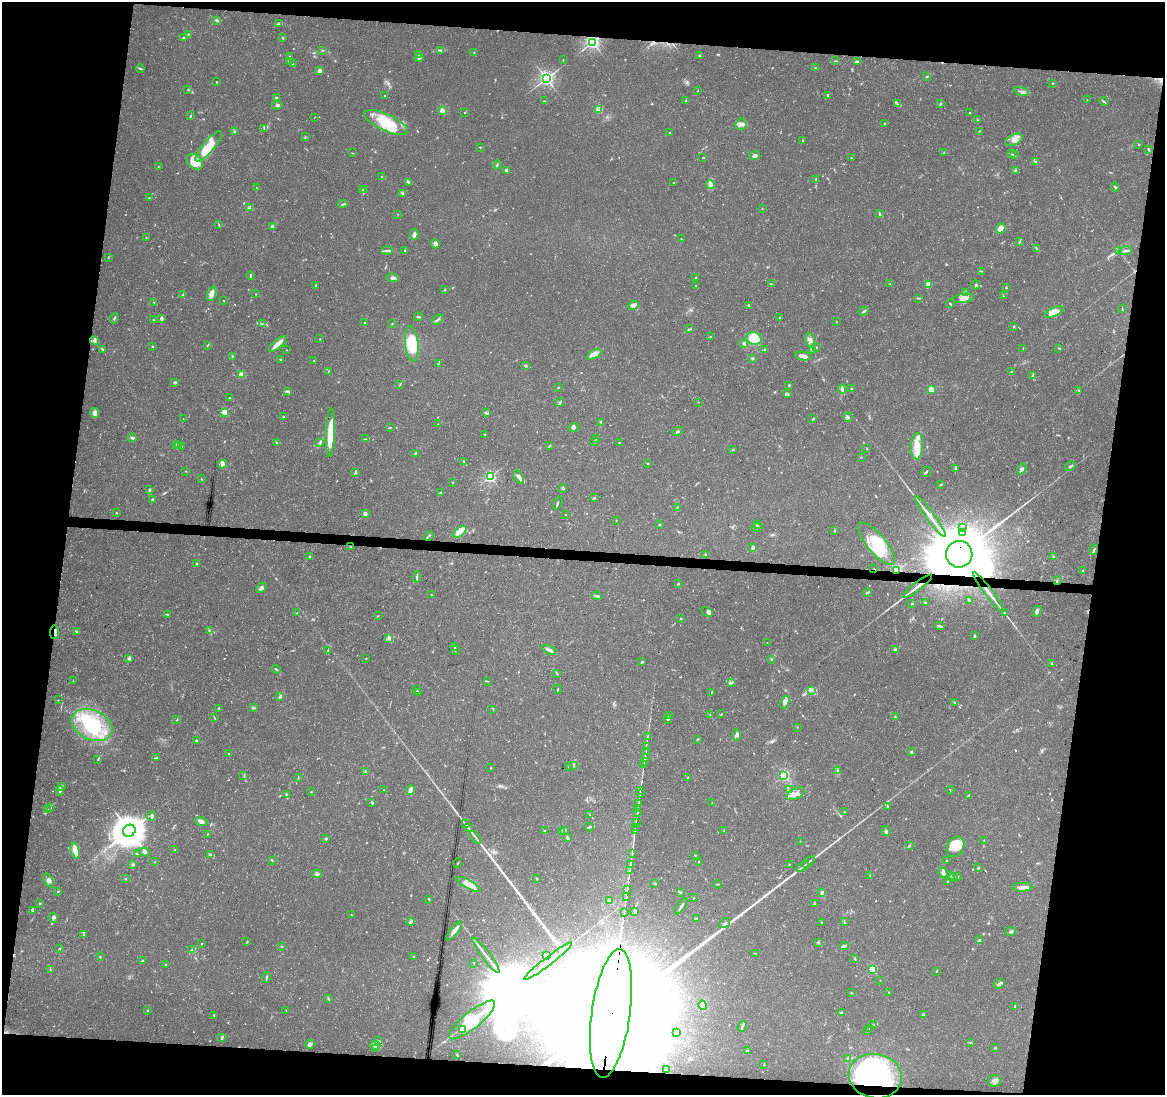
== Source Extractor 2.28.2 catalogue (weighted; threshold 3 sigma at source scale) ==
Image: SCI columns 10-4661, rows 285-4655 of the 4661 x 4881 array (HDU 1 of 3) = the unmasked area's bounding box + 8 px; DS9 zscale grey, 4 x 4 block average (1 PNG px = mean of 4 x 4 image px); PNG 1167 x 1097 px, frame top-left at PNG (2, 2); each listed source drawn as its Kron ellipse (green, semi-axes under 4 px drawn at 4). Shown black and unused: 18% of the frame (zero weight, under 3 of 5 exposures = <1% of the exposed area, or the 3 px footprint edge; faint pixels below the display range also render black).
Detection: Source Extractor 2.28.2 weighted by HDU 2 'WHT'. Background 0.0267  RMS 0.0022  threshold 0.00997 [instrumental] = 3 sigma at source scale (4.5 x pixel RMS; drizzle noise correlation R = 1.50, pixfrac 1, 0.0396/0.0396 arcsec/px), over >= 5 px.
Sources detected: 824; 20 too faint to see at this stretch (4 x 4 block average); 19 inside a brighter object's white glare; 8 cosmic-ray / hot-pixel residue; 2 long thin detections or spike segments (spike, bleed or trail) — neither listed nor drawn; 31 coinciding with a brighter row at this scale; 60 inside a brighter listed object's ellipse — not listed separately; of the other 684, all 500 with FLUX_AUTO >= 0.613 (the completeness limit of this list) listed and drawn (184 fainter detections not listed), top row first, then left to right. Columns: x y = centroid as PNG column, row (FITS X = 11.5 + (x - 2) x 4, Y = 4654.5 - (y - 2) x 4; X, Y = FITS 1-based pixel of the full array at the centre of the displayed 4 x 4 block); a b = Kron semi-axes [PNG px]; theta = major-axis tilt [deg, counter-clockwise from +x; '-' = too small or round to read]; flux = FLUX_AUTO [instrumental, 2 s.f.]
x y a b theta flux
217 20 3 2 - 2.9
278 23 3 2 - 2
188 34 3 2 - 0.84
183 38 3 2 - 1.6
282 38 2 2 - 1.5
592 42 2 2 - 500
323 50 3 2 - 1.1
441 50 3 2 - 0.94
474 53 2 2 - 1
418 54 2 2 - 1.4
700 55 2 2 - 1.7
290 56 2 2 - 0.64
419 58 4 2 - 3.2
563 60 2 2 - 0.77
290 61 3 2 - 2.7
836 61 2 2 - 1.2
857 62 4 2 - 4
293 64 2 2 - 0.75
140 68 4 2 - 1.9
815 68 3 2 - 0.97
320 71 4 4 - 4.2
927 77 3 2 - 2.2
546 78 2 2 - 540
216 82 2 2 - 2
1052 83 2 2 - 0.64
188 90 3 2 - 0.9
697 91 2 2 - 0.73
1022 91 7 2 -17 3.7
828 95 2 2 - 5
385 96 2 2 - 1.5
277 98 3 2 - 5.3
686 100 2 2 - 1.7
1087 100 2 2 - 0.74
544 101 3 2 - 0.76
1104 102 5 2 - 1.9
897 104 3 2 - 1.6
940 104 3 2 - 1.8
277 105 5 4 - 3.2
599 109 2 2 - 70
443 110 4 2 - 2.3
465 113 2 2 - 0.76
969 113 2 2 - 0.84
190 116 4 2 - 1.1
314 117 2 2 - 0.64
978 120 2 2 - 0.91
386 122 23 8 -24 48
884 123 2 2 - 0.89
741 124 6 5 - 6.4
264 129 2 2 - 0.69
234 131 2 2 - 0.94
979 131 2 2 - 0.81
669 133 3 2 - 1
305 136 3 2 - 1.1
803 140 2 2 - 1.5
1014 140 9 5 27 9.5
1139 144 2 2 - 0.88
209 146 19 5 50 45
480 147 3 2 - 0.77
1148 149 4 2 - 1.5
944 152 3 2 - 1.1
352 153 3 2 - 0.81
1011 154 3 2 - 1.5
1014 155 3 2 - 2
755 156 5 3 - 6.2
703 158 3 2 - 1.1
851 158 2 2 - 0.83
195 162 9 6 -45 28
1035 162 3 2 - 1.1
497 165 4 2 - 2.1
158 166 2 2 - 0.9
506 170 2 2 - 3.9
1015 170 4 2 - 1.4
382 177 4 2 - 2.2
816 180 3 2 - 1.1
408 182 4 2 - 1.8
674 183 2 2 - 1
710 184 4 3 - 3.9
1115 187 4 2 - 1.6
256 188 2 2 - 0.71
365 189 2 2 - 1
363 190 3 2 - 2
402 193 2 2 - 3.4
149 198 3 2 - 0.95
343 204 5 2 - 1.7
250 208 3 2 - 9.4
762 209 2 2 - 0.65
397 214 2 2 - 0.71
879 214 4 2 - 1.8
219 225 3 2 - 0.87
272 226 2 2 - 6.9
1001 228 5 4 - 17
414 234 5 3 - 6.5
146 237 2 2 - 0.75
681 239 2 2 - 0.88
1019 242 3 2 - 1.6
435 244 4 3 - 6.4
1036 248 4 2 - 1.6
405 250 2 2 - 1.1
1118 250 3 2 - 1.1
387 251 6 3 4 3.4
1125 251 7 2 8 3
108 258 2 2 - 0.63
981 271 2 2 - 0.67
250 276 4 2 - 2.8
393 278 6 4 -12 3.9
696 278 3 2 - 0.69
771 284 3 2 - 0.71
890 284 2 2 - 0.72
928 284 3 3 - 4.6
316 285 2 2 - 4.2
976 285 4 2 - 2
696 286 2 2 - 0.76
1006 288 2 2 - 1.3
444 290 3 2 - 1.3
966 292 3 2 - 1.9
212 294 8 4 73 11
255 294 2 2 - 0.66
183 295 4 2 - 1.4
1003 295 3 2 - 0.66
919 298 3 2 - 1.3
963 298 10 4 7 10
223 301 2 2 - 0.99
154 302 2 2 - 0.68
950 304 3 2 - 1.6
633 305 5 4 - 7.9
748 305 3 2 - 1.9
1122 308 4 2 - 0.79
863 311 5 2 - 1.9
1054 312 10 4 22 18
418 317 4 2 - 2
779 317 2 2 - 1.2
114 318 5 2 - 2
161 318 2 2 - 5.2
153 320 2 2 - 0.62
438 320 6 2 42 2.6
836 321 2 2 - 0.8
365 322 2 2 - 1.3
263 323 2 2 - 0.68
392 324 3 2 - 0.81
1014 327 2 2 - 1.5
690 329 3 2 - 1.4
710 336 2 2 - 0.66
754 338 7 6 - 38
320 339 2 2 - 0.85
810 340 7 4 -78 6.8
94 341 4 3 - 3.4
744 343 2 2 - 5.4
277 344 10 3 41 11
412 344 18 6 -84 55
208 345 4 2 - 1
152 346 2 2 - 2.9
816 347 3 2 - 1.1
1023 348 2 2 - 0.76
1059 348 3 2 - 1.1
765 349 2 2 - 0.9
103 350 2 2 - 0.8
287 350 2 2 - 0.68
813 350 3 2 - 1.7
594 354 8 4 28 11
803 356 7 3 -11 10
232 357 4 2 - 2
752 358 3 2 - 1.3
281 359 2 2 - 0.92
313 361 2 2 - 0.68
439 364 3 2 - 0.99
525 366 3 2 - 1.9
328 371 3 2 - 0.67
1012 371 2 2 - 0.85
242 374 2 2 - 49
1033 376 3 3 - 2.1
175 382 3 2 - 3.1
400 384 4 2 - 0.97
789 385 2 2 - 1.5
558 388 2 2 - 0.96
842 389 4 2 - 4.4
852 389 2 2 - 4.9
931 389 2 2 - 42
1079 390 2 2 - 0.93
288 391 4 3 - 2.3
787 394 3 3 - 2.9
229 398 3 2 - 0.79
560 402 5 2 - 2.4
698 402 2 2 - 0.73
225 412 2 2 - 67
95 413 5 4 - 6.8
486 413 3 2 - 1.6
283 416 3 2 - 1.3
848 417 5 2 - 2.4
183 419 2 2 - 0.66
813 419 3 2 - 1.4
601 422 2 2 - 2.6
438 424 3 2 - 0.83
390 427 4 2 - 1.2
573 428 5 4 - 3.4
678 431 5 2 - 1.9
330 432 24 4 88 50
485 435 3 2 - 1.2
132 438 4 3 - 2.9
366 439 3 2 - 0.77
596 439 2 2 - 1.1
594 441 2 2 - 1.7
276 442 2 2 - 0.7
320 442 4 2 - 1.9
619 443 2 2 - 0.87
176 445 2 2 - 0.94
178 445 2 2 - 1.2
182 446 2 2 - 0.67
549 446 3 2 - 1.3
917 446 13 6 87 16
867 448 2 2 - 1.1
733 449 2 2 - 1.3
415 453 3 2 - 1.8
861 457 3 2 - 0.92
464 461 3 2 - 1.2
648 463 2 2 - 1.1
222 464 4 3 - 3.3
1070 466 6 2 23 2
956 468 3 3 - 2.4
1022 469 6 4 60 4.4
185 471 2 2 - 0.86
926 472 5 2 - 1.6
355 473 2 2 - 1.3
490 477 2 2 - 290
519 477 7 3 -55 6.8
201 479 3 2 - 0.66
452 482 2 2 - 0.93
941 484 2 2 - 1.4
563 488 4 2 - 1.8
149 489 3 2 - 1.8
440 492 2 2 - 1.2
594 498 3 2 - 1.6
152 500 3 2 - 2.6
558 503 6 2 66 1.9
677 507 3 2 - 0.77
116 513 2 2 - 1.5
365 514 2 2 - 19
565 515 2 2 - 0.71
930 517 25 3 -53 20
616 520 2 2 - 0.64
659 524 3 2 - 1.2
757 525 3 2 - 3
757 528 5 2 - 2.2
963 528 2 2 - 1
835 531 2 2 - 0.73
460 532 8 4 40 38
962 532 2 2 - 2.6
429 536 5 2 - 1.9
877 544 26 9 -51 52
350 547 3 2 - 0.92
753 548 4 2 - 3.5
1094 550 5 2 - 1.8
959 554 13 13 - 23000
705 555 3 2 - 1.3
1053 556 3 2 - 1.2
309 557 2 2 - 1.7
197 563 2 2 - 1
874 569 2 2 - 0.88
896 570 2 2 - 210
1082 571 3 2 - 1.6
417 577 5 2 - 2.5
1057 581 3 2 - 0.79
678 584 3 3 - 1.3
917 586 18 2 37 11
261 588 6 4 45 3.9
867 592 4 2 - 2.3
989 592 25 2 -52 14
431 595 2 2 - 0.78
597 596 5 2 - 3.1
969 601 3 2 - 1.7
925 603 3 2 - 1.9
912 604 3 2 - 1.2
1037 611 6 3 68 4.7
707 612 6 3 -29 3.1
296 613 2 2 - 0.65
1005 613 3 2 - 1
167 614 3 2 - 1.1
378 615 3 2 - 0.69
680 618 2 2 - 1.1
940 626 5 3 - 2.7
209 630 3 2 - 0.72
76 631 3 2 - 1.2
54 632 6 2 85 2.9
974 635 3 2 - 2.2
389 638 2 2 - 4.2
767 643 2 2 - 0.94
454 646 4 2 - 1.5
328 650 3 2 - 0.92
455 650 5 2 - 1
549 650 8 3 -24 4.8
895 650 3 3 - 3.5
129 658 4 3 - 2.6
366 658 2 2 - 0.77
771 659 2 2 - 0.97
642 662 3 2 - 1.2
1052 663 2 2 - 7.6
276 669 4 2 - 1.4
557 674 4 2 - 1.3
73 681 2 2 - 0.65
488 681 2 2 - 0.68
731 683 4 2 - 1.8
558 689 4 2 - 1.2
417 690 2 2 - 0.81
811 690 2 2 - 1.2
712 692 2 2 - 0.96
418 693 3 2 - 2.7
280 696 4 2 - 2.5
58 700 2 2 - 0.78
785 702 7 4 68 8.7
955 702 4 2 - 1.1
253 707 2 2 - 3.4
219 708 2 2 - 1.5
493 709 3 2 - 0.89
721 714 3 2 - 0.82
670 715 2 2 - 0.95
710 715 2 2 - 0.71
214 717 3 2 - 0.77
895 717 3 2 - 1.5
177 720 4 2 - 0.78
668 720 4 3 - 2.3
92 725 21 15 -23 68
797 727 2 2 - 0.64
737 735 5 3 - 4.1
648 737 2 2 - 0.88
698 739 4 2 - 1.1
196 741 2 2 - 8.8
646 747 2 2 - 0.64
646 751 2 2 - 350
911 752 3 2 - 1.8
229 754 2 2 - 3.5
156 758 3 2 - 1.4
645 758 3 2 - 500
98 759 3 2 - 1.1
644 762 2 2 - 1.3
573 765 2 2 - 1.2
644 765 3 2 - 0.99
569 767 2 2 - 0.87
491 768 2 2 - 0.76
838 771 3 2 - 1.6
365 772 3 2 - 1.6
784 775 2 2 - 220
244 776 3 2 - 1.1
298 777 2 2 - 0.63
688 777 2 2 - 0.8
62 786 3 2 - 1.5
383 790 2 2 - 0.67
411 790 5 2 - 16
790 790 3 2 - 1.4
950 790 4 2 - 0.63
60 791 5 3 - 2.5
640 791 2 2 - 3.8
311 792 2 2 - 2
286 794 3 2 - 1.7
640 794 2 2 - 2.5
796 794 10 5 26 8
968 796 2 2 - 1.3
372 802 3 2 - 2.5
639 803 2 2 - 3.2
712 803 2 2 - 0.61
887 806 2 2 - 1.7
50 808 4 2 - 1.4
638 808 2 2 - 0.91
48 809 3 2 - 1.3
844 812 3 2 - 0.64
637 813 2 2 - 1.2
590 815 3 2 - 2
152 816 5 3 - 2.5
201 821 6 3 -20 5.7
636 823 2 2 - 1.8
465 824 2 2 - 0.62
589 827 4 2 - 1.9
468 828 4 2 - 1.9
635 828 2 2 - 1
564 830 3 2 - 2.5
129 831 6 6 - 3000
544 831 2 2 - 4.5
561 831 3 2 - 1
635 831 2 2 - 0.68
724 831 3 2 - 1.2
886 831 5 3 - 2.6
208 834 2 2 - 0.8
475 837 7 2 -51 3.1
567 837 3 2 - 2.3
326 839 3 2 - 1.9
984 840 2 2 - 0.89
800 841 2 2 - 0.86
909 846 3 2 - 1.6
955 847 11 8 60 17
175 850 2 2 - 0.68
75 851 8 3 -76 16
144 852 5 3 - 2.7
632 853 2 2 - 140
137 854 3 2 - 1.7
211 855 4 2 - 7.3
695 855 2 2 - 0.79
272 860 2 2 - 0.62
699 861 2 2 - 0.71
947 861 2 2 - 1.4
155 862 2 2 - 0.63
808 862 7 2 41 2.7
458 863 5 2 - 1.1
133 864 3 2 - 2.1
630 864 2 2 - 1.4
789 864 2 2 - 0.77
803 867 7 2 36 2.7
979 867 2 2 - 0.79
630 870 2 2 - 2.1
943 873 6 4 -62 6.5
317 874 5 3 - 4.1
870 875 2 2 - 0.72
950 875 3 2 - 1.3
953 877 4 2 - 1.5
957 877 4 2 - 2
126 879 3 2 - 0.85
537 879 2 2 - 0.81
49 880 7 4 -62 5.3
948 881 2 2 - 1.3
468 884 14 4 -27 14
655 884 3 2 - 2.3
718 884 4 2 - 1.2
1022 887 10 3 0 6.4
627 889 2 2 - 270
58 891 3 2 - 1.4
681 893 2 2 - 1.1
821 893 4 2 - 1.8
627 896 3 2 - 1.5
694 898 2 2 - 0.66
429 899 3 2 - 1.4
610 901 4 2 - 7.5
39 903 3 2 - 0.96
815 904 3 2 - 3.1
681 906 9 2 57 3.4
33 911 3 3 - 1.9
635 911 4 3 - 4.7
625 913 2 2 - 410
351 915 2 2 - 0.9
53 918 5 4 - 3.4
696 918 2 2 - 1.8
411 922 4 2 - 4.7
821 922 2 2 - 0.63
844 922 4 2 - 1.6
725 923 6 2 36 2.6
454 931 12 3 52 8
1011 931 5 2 - 3.1
84 934 3 2 - 1.6
979 940 3 2 - 2.7
247 942 2 2 - 1.7
818 942 2 2 - 2.1
201 943 2 2 - 0.87
281 946 3 2 - 0.69
844 946 4 2 - 7.2
60 949 3 2 - 0.86
192 950 4 2 - 1.7
755 953 2 2 - 0.67
486 955 22 2 -53 9.2
546 955 3 2 - 4.7
414 956 2 2 - 1.1
100 957 4 2 - 0.87
855 959 3 2 - 1.1
142 961 3 3 - 1.6
548 961 30 2 38 10
474 963 2 2 - 0.88
166 964 2 2 - 1.6
50 969 2 2 - 0.88
872 969 2 2 - 100
937 971 3 2 - 0.87
266 978 5 2 - 2.1
880 980 2 2 - 0.63
999 984 6 3 24 2.8
888 992 2 2 - 1.2
851 993 2 2 - 0.77
328 998 3 2 - 1.2
702 1005 5 2 - 2.9
1015 1006 3 2 - 1.4
148 1010 2 2 - 3.2
286 1010 3 2 - 0.94
611 1013 65 19 82 230000
841 1013 4 2 - 1.9
923 1014 2 2 - 4.4
214 1015 3 2 - 1.1
472 1020 29 8 39 45
874 1025 4 2 - 2.2
742 1026 5 2 - 2.7
869 1028 2 2 - 1.1
463 1029 2 2 - 50
867 1031 3 2 - 1.2
676 1032 2 2 - 0.96
222 1038 4 2 - 2.8
378 1041 3 2 - 1.1
971 1042 3 2 - 1.3
310 1044 5 3 - 5.3
375 1045 5 2 - 3.7
376 1048 2 2 - 0.91
995 1048 3 2 - 1.4
747 1051 2 2 - 5.3
457 1055 3 2 - 1.3
848 1059 4 2 - 2.3
764 1064 3 2 - 0.87
667 1069 3 2 - 2.7
875 1076 27 22 -11 250
994 1081 6 5 - 6.7
Overlapping masked pixels (flux is a lower limit): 15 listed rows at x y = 592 42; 959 554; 874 569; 896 570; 1057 581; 917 586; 989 592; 54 632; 632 853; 630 864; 630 870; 627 889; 625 913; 611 1013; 875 1076
Diffuse or blended objects may show on this block-average render without a row.